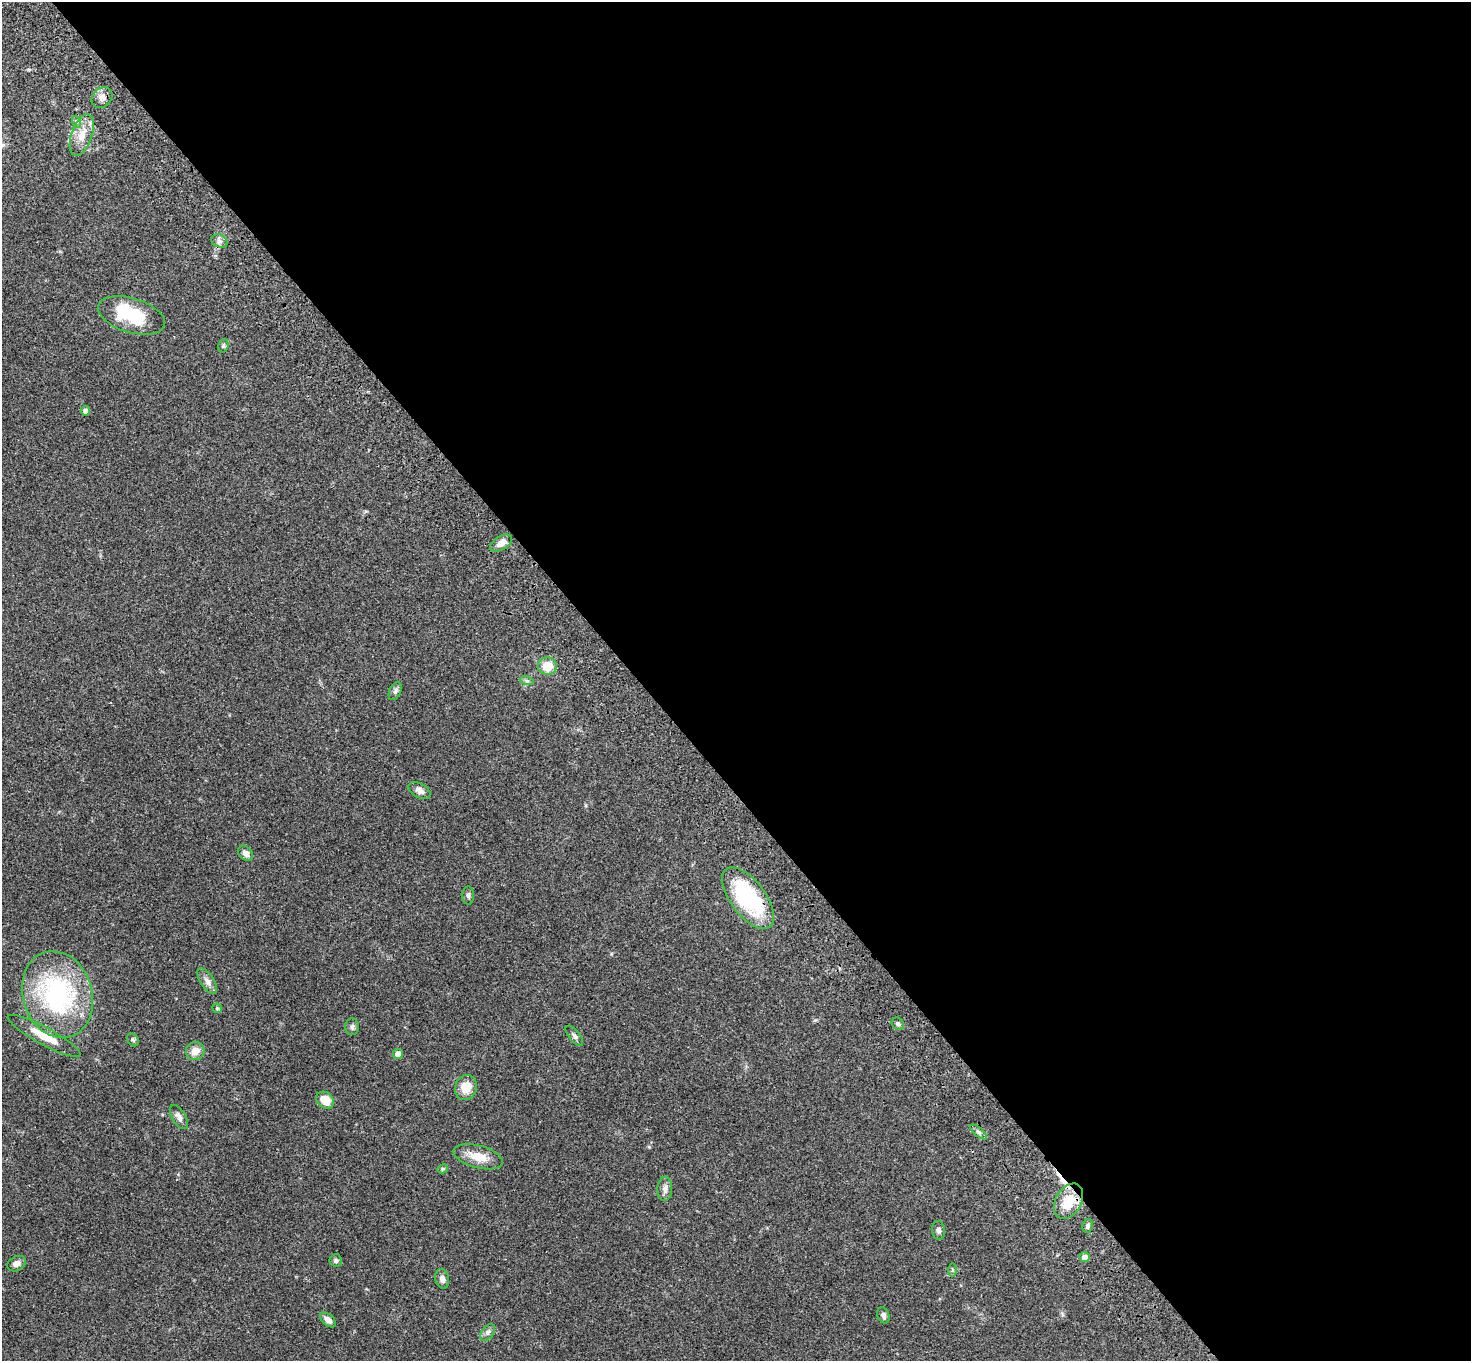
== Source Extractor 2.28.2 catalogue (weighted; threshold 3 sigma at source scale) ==
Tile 8 of 4 x 4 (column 4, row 2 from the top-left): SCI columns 4511-5979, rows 2958-4316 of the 6087 x 6054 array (HDU 1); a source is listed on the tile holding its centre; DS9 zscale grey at full resolution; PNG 1473 x 1363 px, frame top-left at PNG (2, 2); each listed source drawn as its Kron ellipse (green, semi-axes under 4 px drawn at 4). Shown black and unused: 57% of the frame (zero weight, under 3 of 4 exposures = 6% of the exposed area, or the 3 px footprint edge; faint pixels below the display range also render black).
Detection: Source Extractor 2.28.2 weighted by HDU 2 'WHT'; one run over the whole footprint, this tile lists its part. Background 0.0576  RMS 0.0056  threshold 0.0253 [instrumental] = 3 sigma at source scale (4.5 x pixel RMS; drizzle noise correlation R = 1.50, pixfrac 1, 0.05/0.05 arcsec/px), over >= 5 px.
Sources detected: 45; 1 inside a brighter object's white glare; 1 cosmic-ray / hot-pixel residue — neither listed nor drawn; the other 43 listed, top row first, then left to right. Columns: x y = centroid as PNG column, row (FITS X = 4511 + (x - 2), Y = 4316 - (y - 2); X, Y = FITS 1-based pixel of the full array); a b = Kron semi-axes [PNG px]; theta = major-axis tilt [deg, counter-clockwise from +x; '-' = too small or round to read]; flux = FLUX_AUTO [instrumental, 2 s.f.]
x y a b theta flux
102 97 11 9 47 3.1
77 122 6 4 -71 0.84
82 135 21 10 71 7.7
219 241 8 6 -22 1.9
131 315 34 17 -17 26
223 346 7 5 72 0.8
85 411 4 4 - 2.4
501 543 12 7 31 3.9
547 666 9 8 - 9.4
527 681 7 4 -17 0.91
395 691 9 6 67 1.5
419 790 12 7 -30 2.9
246 853 8 6 -46 2.5
468 896 9 6 -90 1.5
748 898 36 17 -53 50
207 981 15 6 -56 3.1
58 995 44 34 -73 77
217 1008 5 4 - 0.82
898 1024 6 5 - 1
352 1027 8 7 - 1.6
44 1036 41 8 -29 12
574 1036 12 5 -52 1.6
133 1040 7 5 -55 1.1
195 1051 9 9 - 5
398 1054 5 5 - 4.3
466 1087 13 10 69 7.9
325 1100 9 7 -41 8
179 1117 13 6 -58 2.9
978 1132 10 3 -40 1.2
478 1157 25 11 -15 8.7
443 1169 5 4 - 0.64
665 1189 12 7 88 2.4
1068 1201 19 13 60 13
1088 1226 7 5 78 1.4
938 1230 9 6 -83 1.7
1085 1257 5 4 - 3.1
336 1260 6 6 - 1.1
17 1264 10 7 27 2.7
952 1270 7 4 -90 0.79
442 1279 10 7 -77 2.2
883 1315 8 6 -66 1.8
328 1320 9 5 -40 2.8
488 1333 10 6 52 1.6
Overlapping masked pixels (flux is a lower limit): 1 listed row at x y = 748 898